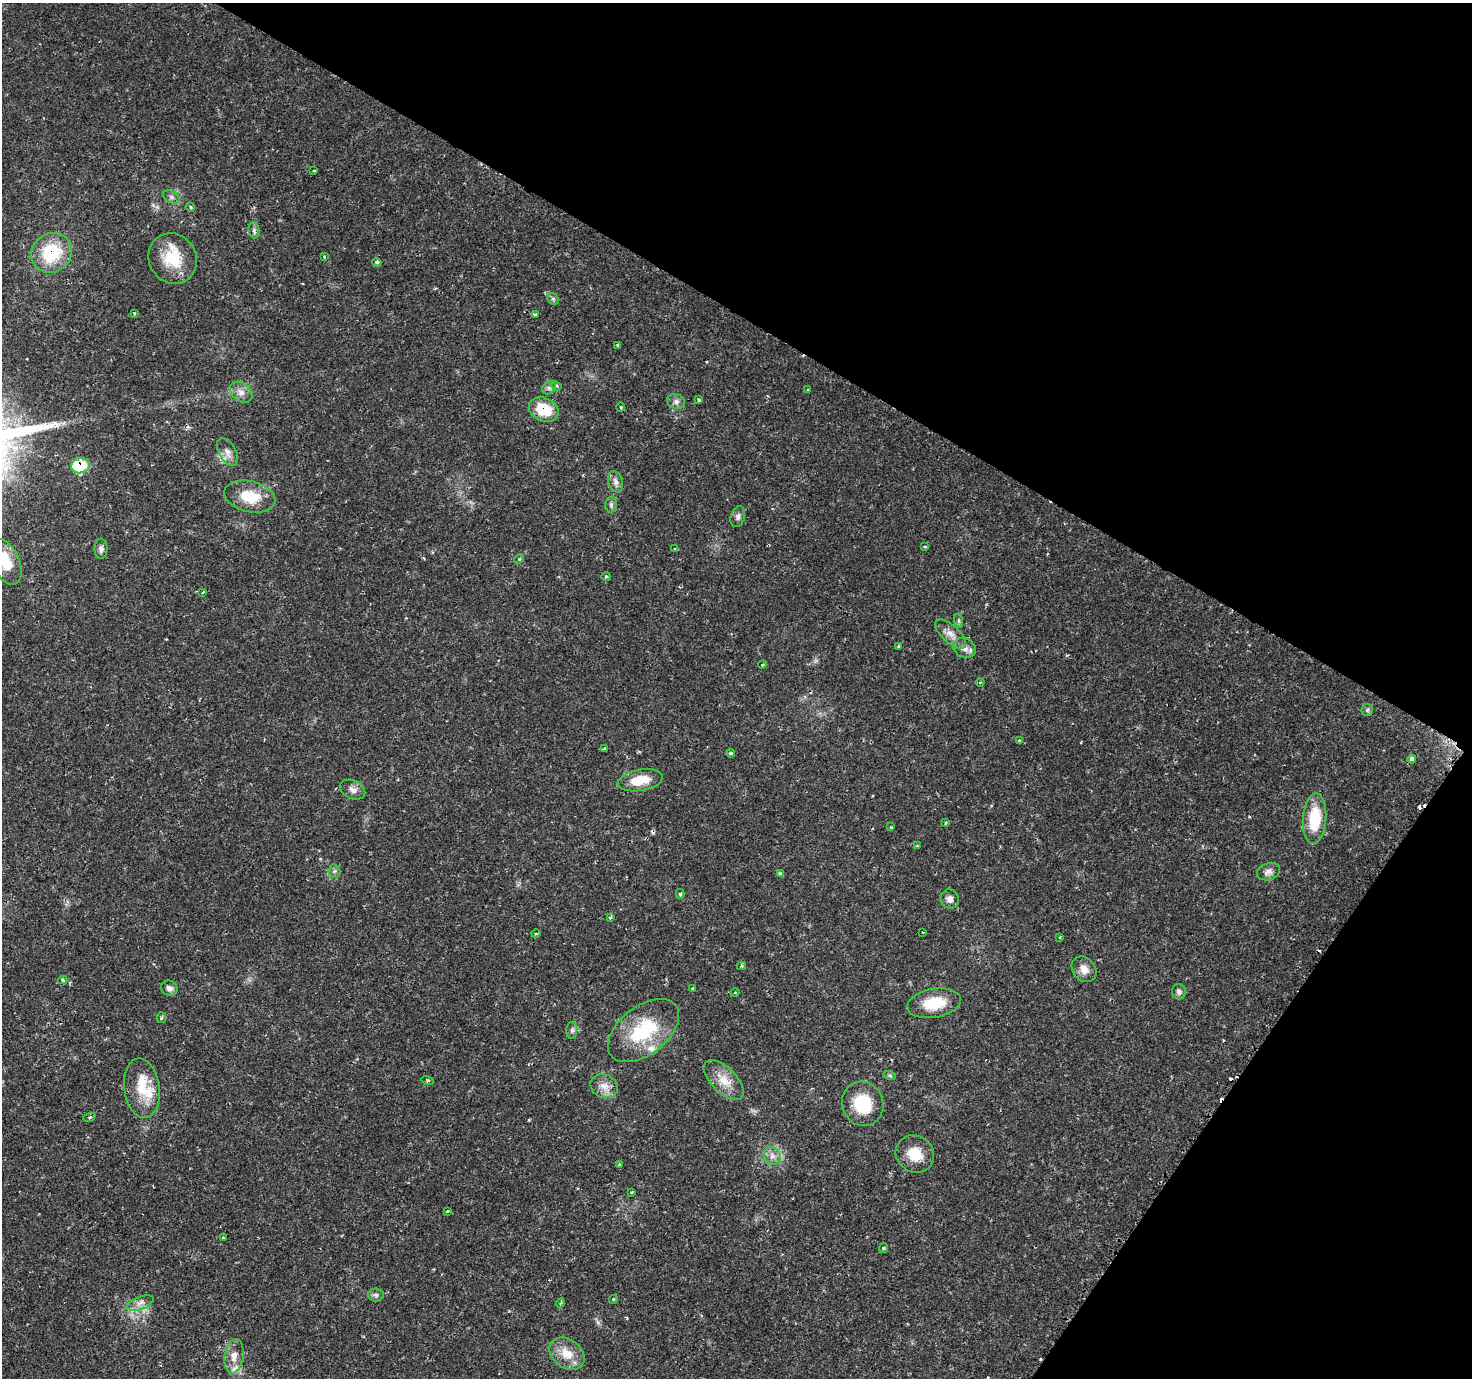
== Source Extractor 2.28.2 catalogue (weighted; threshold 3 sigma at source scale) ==
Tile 8 of 4 x 4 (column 4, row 2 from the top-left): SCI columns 4424-5893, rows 3024-4399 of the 5930 x 6005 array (HDU 1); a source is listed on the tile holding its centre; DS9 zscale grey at full resolution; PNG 1474 x 1380 px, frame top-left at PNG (2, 3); each listed source drawn as its Kron ellipse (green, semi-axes under 4 px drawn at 4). Shown black and unused: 30% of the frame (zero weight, under 2 of 3 exposures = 2% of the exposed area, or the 3 px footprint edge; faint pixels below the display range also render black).
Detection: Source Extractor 2.28.2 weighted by HDU 2 'WHT'; one run over the whole footprint, this tile lists its part. Background 0.025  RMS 0.002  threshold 0.00882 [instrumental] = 3 sigma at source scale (4.5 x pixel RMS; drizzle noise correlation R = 1.50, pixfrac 1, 0.0396/0.0396 arcsec/px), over >= 5 px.
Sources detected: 101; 8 cosmic-ray / hot-pixel residue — neither listed nor drawn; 3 inside a brighter listed object's ellipse — not listed separately; the other 90 listed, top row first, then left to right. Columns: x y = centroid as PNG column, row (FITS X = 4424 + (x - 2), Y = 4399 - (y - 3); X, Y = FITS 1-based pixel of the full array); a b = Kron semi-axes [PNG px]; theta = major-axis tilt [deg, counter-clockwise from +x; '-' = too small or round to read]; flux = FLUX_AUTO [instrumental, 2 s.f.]
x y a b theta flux
314 171 3 2 - 0.18
172 197 9 6 -28 0.58
190 207 5 4 - 0.24
254 230 8 5 -84 0.51
52 253 21 19 40 9.9
324 256 3 3 - 0.27
173 258 26 23 -56 7
377 262 4 4 - 0.56
553 299 6 5 - 0.37
134 313 4 3 - 0.19
535 315 3 3 - 0.86
617 345 3 3 - 0.18
556 386 5 4 - 0.33
549 388 7 6 - 0.55
808 390 4 3 - 0.26
241 392 12 9 -39 1.3
699 400 4 3 - 0.32
676 401 9 7 -26 0.79
621 407 4 3 - 0.19
544 410 15 11 -23 5.8
227 452 15 8 -63 1.4
80 466 9 7 13 11
616 482 11 7 -75 0.96
250 497 26 15 -13 5.8
611 505 7 6 - 0.48
738 517 11 7 74 0.69
925 547 3 3 - 0.26
101 549 10 6 -90 0.64
674 549 4 3 - 0.18
519 559 5 3 - 0.27
6 562 24 13 -66 5.5
606 577 4 3 - 0.19
203 592 4 3 - 0.17
959 621 7 4 -71 0.38
951 634 19 8 -43 1.8
899 646 4 3 - 0.97
965 648 11 9 -27 1.3
762 665 4 3 - 0.17
980 682 4 3 - 0.22
1367 710 6 6 - 0.4
1019 741 4 3 - 0.31
604 749 3 3 - 0.25
731 753 4 3 - 0.53
1411 759 4 4 - 0.89
640 780 23 10 10 4.6
353 790 13 9 -26 1.2
1315 819 25 11 86 8.1
946 822 3 2 - 0.21
891 827 4 3 - 0.16
917 846 4 2 - 0.16
334 871 6 6 - 0.47
1269 872 12 8 20 1
780 874 4 3 - 0.83
680 894 5 3 - 0.43
950 899 10 9 - 0.97
610 917 3 3 - 0.31
923 932 3 2 - 0.19
536 934 4 3 - 0.22
1060 937 4 3 - 0.17
741 966 5 4 - 0.27
1084 969 14 11 -50 1.7
63 980 5 3 - 0.37
169 988 8 7 - 0.71
692 988 3 3 - 0.17
735 992 4 3 - 0.15
1179 992 7 7 - 0.6
934 1003 27 14 10 5.8
161 1018 5 4 - 0.36
572 1030 8 5 88 0.5
643 1030 41 24 38 13
890 1076 6 4 -19 0.28
428 1080 6 3 -18 0.23
724 1080 25 12 -45 3.5
604 1086 14 11 -26 1.9
142 1088 30 17 -82 5.5
863 1104 22 20 -70 8.2
89 1117 6 4 18 0.28
915 1154 20 18 -37 4.2
772 1156 9 8 - 1.1
620 1164 4 3 - 0.31
631 1192 3 3 - 0.23
447 1211 4 3 - 0.23
223 1238 4 3 - 0.35
883 1248 5 4 - 0.27
376 1295 8 6 -3 0.48
613 1299 4 4 - 0.21
140 1303 14 6 20 1.2
560 1303 4 4 - 0.24
567 1354 19 14 -36 3.6
234 1356 17 9 81 2.2
Overlapping masked pixels (flux is a lower limit): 3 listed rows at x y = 52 253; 544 410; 80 466
Isophote crosses this tile's border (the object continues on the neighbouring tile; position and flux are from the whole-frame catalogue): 1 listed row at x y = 6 562